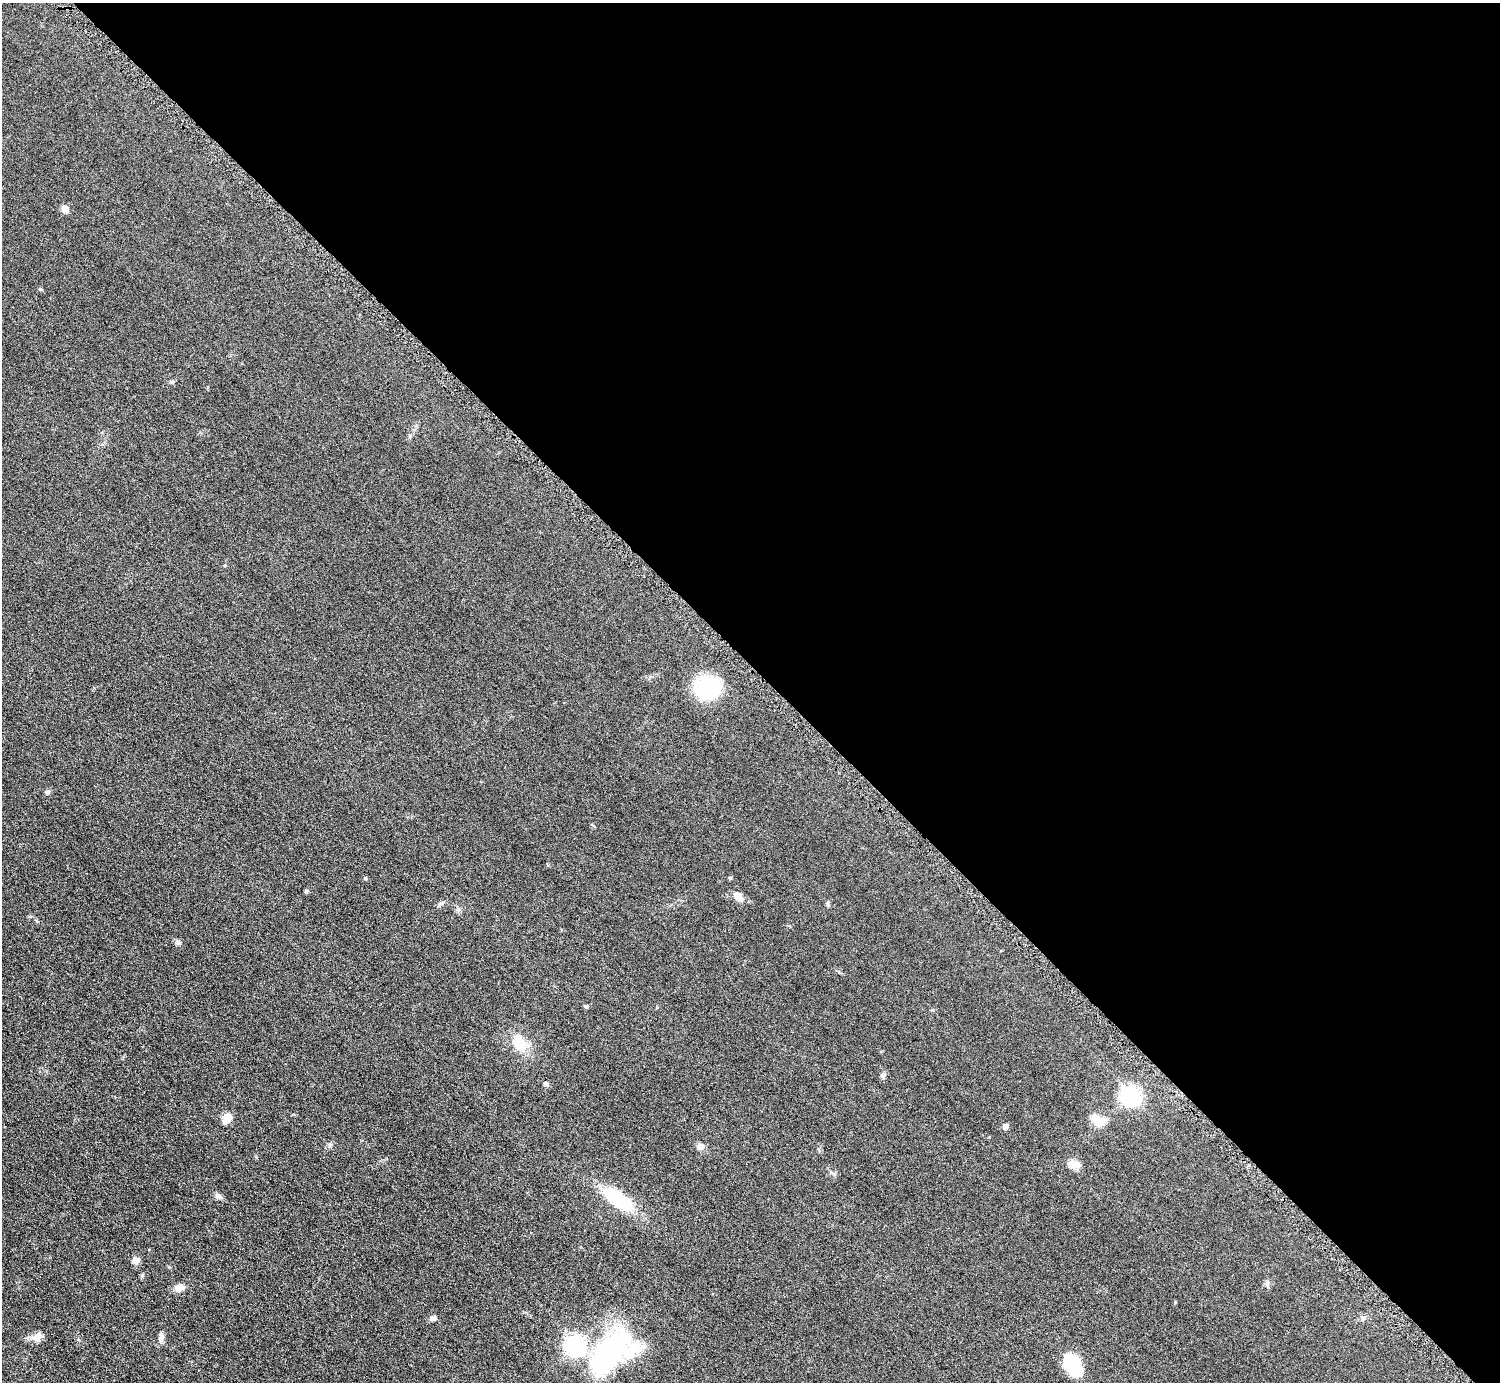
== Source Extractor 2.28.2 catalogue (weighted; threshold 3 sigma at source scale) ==
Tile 8 of 4 x 4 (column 4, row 2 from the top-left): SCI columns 4508-6005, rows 2937-4316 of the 6016 x 6014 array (HDU 1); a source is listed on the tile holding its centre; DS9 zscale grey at full resolution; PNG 1502 x 1384 px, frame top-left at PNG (2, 3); no overlay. Shown black and unused: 48% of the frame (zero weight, under 4 of 8 exposures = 1% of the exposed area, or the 3 px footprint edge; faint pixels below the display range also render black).
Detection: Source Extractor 2.28.2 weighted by HDU 2 'WHT'; one run over the whole footprint, this tile lists its part. Background 0.0609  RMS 0.0081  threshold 0.0331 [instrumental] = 3 sigma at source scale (4.09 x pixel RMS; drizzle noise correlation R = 1.36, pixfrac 0.8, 0.05/0.05 arcsec/px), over >= 5 px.
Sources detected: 30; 2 inside a brighter listed object's ellipse — not listed separately; the other 28 listed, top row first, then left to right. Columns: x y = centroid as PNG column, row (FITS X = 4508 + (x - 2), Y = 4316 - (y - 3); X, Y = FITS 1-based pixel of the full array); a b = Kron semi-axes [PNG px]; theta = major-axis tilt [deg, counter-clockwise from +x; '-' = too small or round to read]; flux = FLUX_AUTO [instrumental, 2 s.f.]
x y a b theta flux
65 209 8 7 - 4.4
172 382 6 4 41 1
707 687 29 23 14 42
730 878 5 4 - 0.81
306 891 6 5 - 0.99
737 896 13 9 -34 5.3
828 904 8 3 -71 1
178 942 7 5 -72 1.6
586 1006 5 4 - 1.1
520 1044 20 15 -46 15
883 1075 9 5 64 1.6
545 1083 6 5 - 1.2
1130 1096 7 7 - 300
227 1116 12 10 -24 6.3
1099 1120 20 11 -16 9.8
1005 1126 8 6 70 2.1
700 1146 8 7 - 3.6
1073 1165 19 8 27 4.9
618 1199 35 14 -33 39
136 1260 10 8 -22 3.1
180 1288 13 8 19 4.6
433 1318 8 5 14 2.5
1363 1318 6 4 1 1.3
37 1337 15 11 26 4.9
161 1337 11 6 88 3.7
575 1346 8 7 - 330
611 1351 53 26 51 120
1073 1365 24 15 -61 31
Unlisted compact peaks at least as high as the median listed source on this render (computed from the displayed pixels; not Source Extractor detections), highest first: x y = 220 1197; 1175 1302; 46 792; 40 289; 834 1174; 365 879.